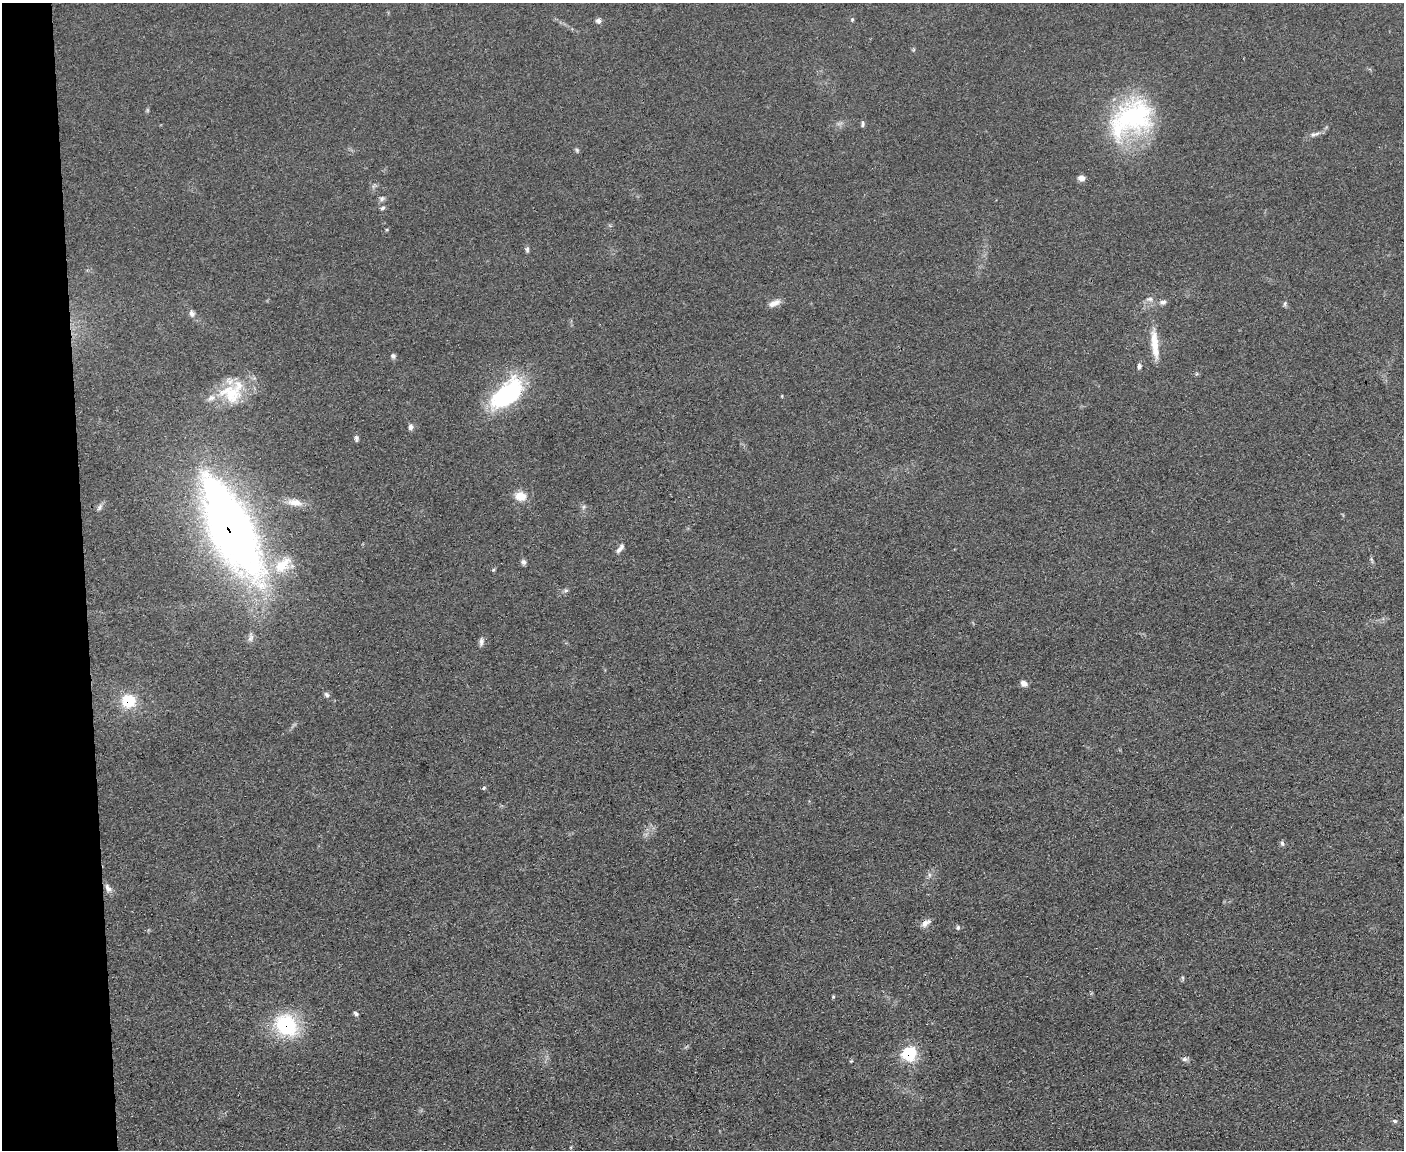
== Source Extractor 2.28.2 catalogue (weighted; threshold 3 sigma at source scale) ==
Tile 4 of 3 x 4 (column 1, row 2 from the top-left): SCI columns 131-1532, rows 2300-3447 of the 4573 x 4596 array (HDU 1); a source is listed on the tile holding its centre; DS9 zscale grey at full resolution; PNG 1406 x 1152 px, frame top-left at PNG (2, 3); no overlay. Shown black and unused: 6% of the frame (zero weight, under 3 of 4 exposures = <1% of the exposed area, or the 3 px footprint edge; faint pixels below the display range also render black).
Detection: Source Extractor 2.28.2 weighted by HDU 2 'WHT'; one run over the whole footprint, this tile lists its part. Background 0.0719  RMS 0.007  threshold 0.0314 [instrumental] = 3 sigma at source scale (4.5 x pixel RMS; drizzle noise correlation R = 1.50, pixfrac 1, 0.05/0.05 arcsec/px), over >= 5 px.
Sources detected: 55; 2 inside a brighter listed object's ellipse — not listed separately; the other 53 listed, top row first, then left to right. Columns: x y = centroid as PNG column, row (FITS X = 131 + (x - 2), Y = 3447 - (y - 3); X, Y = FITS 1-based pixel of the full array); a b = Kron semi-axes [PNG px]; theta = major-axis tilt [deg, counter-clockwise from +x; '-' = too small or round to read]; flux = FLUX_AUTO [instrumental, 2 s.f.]
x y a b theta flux
852 19 6 4 70 1.1
598 21 7 7 - 2.5
1131 118 59 40 35 110
862 124 9 4 86 1.4
1313 135 9 6 2 2.5
577 150 7 5 -69 1.2
1081 178 7 6 - 4.6
382 199 8 6 39 2
382 208 7 5 32 1.4
527 249 8 5 -81 1.5
1150 299 11 6 0 2.7
1163 302 9 6 13 2.7
774 303 16 7 24 4.8
1285 304 7 4 72 1.3
192 313 9 7 -65 2.8
1155 344 43 9 -84 17
393 356 7 6 - 1.7
1139 366 7 5 81 2.2
232 392 37 28 36 35
506 394 44 21 42 79
782 396 4 3 - 0.64
411 427 7 6 - 2.7
356 438 8 5 -87 1.8
520 496 15 12 -12 9.4
295 502 20 9 -11 7.8
99 507 10 6 59 2.3
583 507 7 4 88 1.5
231 527 101 34 -64 580
619 550 10 7 47 2.8
1371 559 7 4 -71 1.2
523 562 7 6 - 2
283 565 30 18 43 23
493 570 5 3 - 0.91
566 590 6 5 - 1.3
250 638 12 6 68 2.9
481 642 11 6 84 2.6
1024 683 8 6 -27 3.9
327 695 8 6 -56 1.9
128 701 16 15 - 21
484 788 6 4 47 0.97
1282 843 7 6 - 1.7
929 875 7 4 73 1.6
108 888 13 7 -59 3.7
926 923 14 7 32 4.1
958 927 6 5 - 1.4
1182 978 7 3 -71 0.99
833 997 5 4 - 0.75
356 1014 6 4 -27 1.7
286 1025 26 21 -38 56
909 1053 7 7 - 110
1184 1059 8 6 1 2.1
851 1061 5 4 - 0.73
1395 1121 6 4 -16 1.5
Overlapping masked pixels (flux is a lower limit): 4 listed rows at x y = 231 527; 128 701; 286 1025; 909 1053